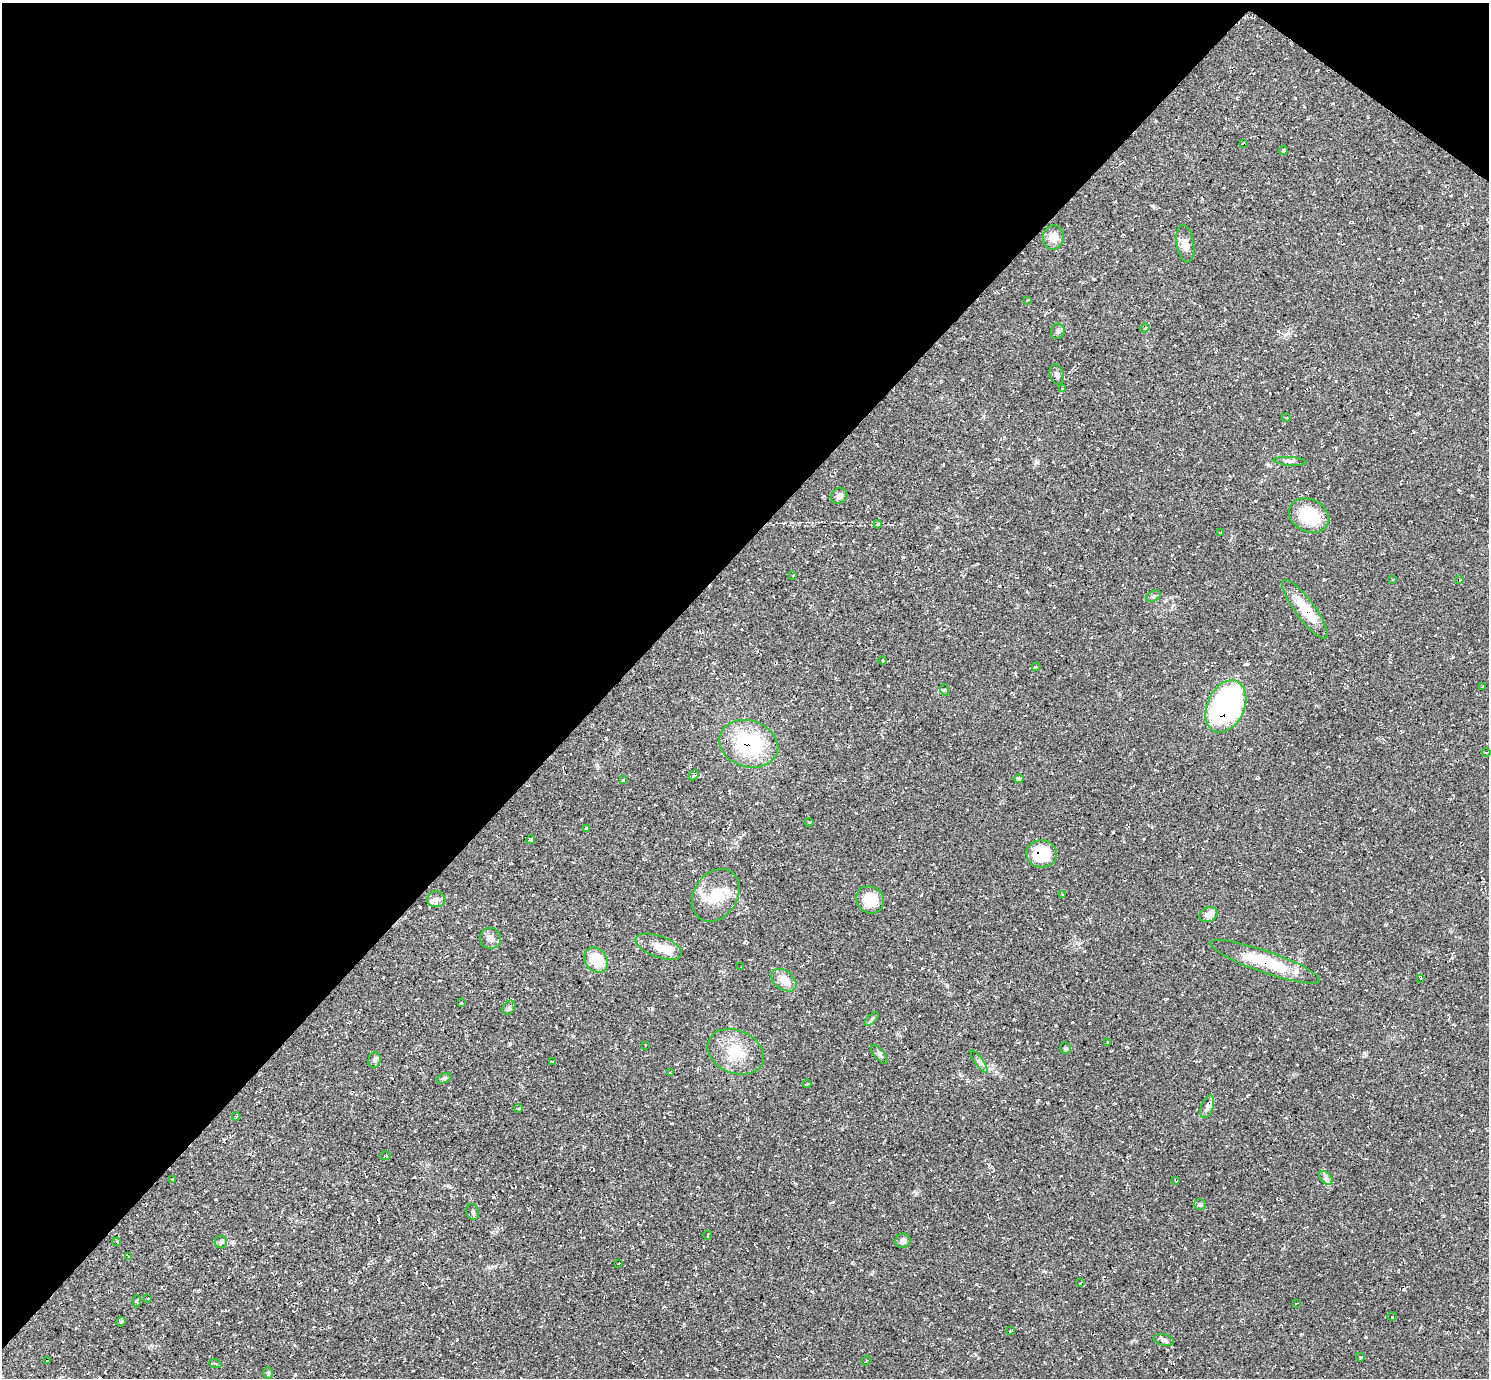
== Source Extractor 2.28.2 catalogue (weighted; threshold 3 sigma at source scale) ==
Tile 2 of 4 x 4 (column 2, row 1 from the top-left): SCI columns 1488-2974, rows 4283-5658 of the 5952 x 5956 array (HDU 1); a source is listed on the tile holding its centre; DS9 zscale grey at full resolution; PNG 1491 x 1380 px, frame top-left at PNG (2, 3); each listed source drawn as its Kron ellipse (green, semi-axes under 4 px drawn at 4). Shown black and unused: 42% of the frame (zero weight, under 2 of 3 exposures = <1% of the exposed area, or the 3 px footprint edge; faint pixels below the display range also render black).
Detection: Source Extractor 2.28.2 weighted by HDU 2 'WHT'; one run over the whole footprint, this tile lists its part. Background 0.055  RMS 0.008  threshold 0.0362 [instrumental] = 3 sigma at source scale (4.5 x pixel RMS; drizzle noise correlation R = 1.50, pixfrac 1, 0.05/0.05 arcsec/px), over >= 5 px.
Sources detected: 92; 1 inside a brighter object's white glare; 3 cosmic-ray / hot-pixel residue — neither listed nor drawn; the other 88 listed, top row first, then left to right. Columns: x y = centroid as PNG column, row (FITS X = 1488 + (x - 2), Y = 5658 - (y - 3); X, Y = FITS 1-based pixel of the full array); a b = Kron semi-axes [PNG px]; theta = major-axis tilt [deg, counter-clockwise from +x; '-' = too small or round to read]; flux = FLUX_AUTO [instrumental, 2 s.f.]
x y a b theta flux
1243 143 2 2 - 0.43
1283 150 4 3 - 2.1
1053 237 12 10 81 7.5
1185 244 19 8 -80 6.2
1028 300 4 2 - 0.75
1145 328 4 3 - 1
1058 331 8 7 - 1.9
1057 375 10 7 -74 2.7
1063 389 4 3 - 1.5
1286 418 4 2 - 0.6
1290 461 16 3 -4 2.1
839 496 8 7 - 3.4
1309 516 21 16 -26 32
878 524 4 3 - 1.3
1220 533 4 2 - 0.55
793 576 3 2 - 0.83
1393 580 3 2 - 0.65
1460 580 4 3 - 0.58
1154 596 8 5 27 1.4
1305 609 36 9 -53 23
883 660 4 2 - 0.63
1036 667 4 3 - 0.72
1482 687 3 2 - 0.65
945 690 6 3 -70 0.77
1226 706 27 18 66 220
749 744 30 23 -17 76
1486 753 4 3 - 0.66
694 775 5 3 - 1.4
1019 779 5 4 - 1.1
623 780 4 3 - 0.83
809 822 4 3 - 0.59
586 828 4 2 - 0.93
530 840 5 3 - 1.2
1042 854 15 13 -5 34
1062 894 3 3 - 0.43
716 895 28 21 57 24
436 899 9 8 - 3.8
870 900 14 13 - 20
1209 915 9 7 19 5.4
491 938 11 10 - 4.7
659 947 24 10 -20 10
596 960 13 11 -53 20
1265 962 58 11 -19 41
741 966 2 2 - 0.5
1421 978 3 2 - 0.66
784 980 14 9 -38 9.7
461 1003 4 3 - 0.7
509 1008 7 5 55 1.9
872 1019 9 3 45 1.5
1108 1042 3 2 - 0.74
645 1045 2 2 - 0.55
1066 1048 6 5 - 1
736 1052 29 21 -24 26
879 1054 11 5 -52 2.2
375 1060 8 6 85 2.2
552 1061 4 2 - 0.76
979 1061 13 3 -56 2.3
670 1073 2 2 - 0.54
444 1078 8 4 22 1.5
807 1084 4 4 - 0.74
1207 1107 12 6 70 3.1
518 1108 4 2 - 0.68
236 1117 4 3 - 0.64
385 1156 5 3 - 0.75
1326 1178 8 5 -45 2.2
172 1179 3 2 - 0.57
1176 1180 4 2 - 0.83
1200 1205 6 5 - 2
473 1212 8 6 -69 2.1
708 1235 4 2 - 0.64
903 1241 7 7 - 5.1
117 1242 4 3 - 0.78
221 1242 6 6 - 1.6
129 1257 3 3 - 1.4
618 1264 3 2 - 0.53
1080 1283 4 2 - 0.53
148 1298 2 2 - 0.48
137 1301 6 4 -89 1.1
1296 1303 3 2 - 0.69
1392 1317 4 3 - 0.59
121 1322 5 4 - 1.1
1010 1331 4 3 - 0.64
1164 1340 10 6 -15 2.3
1360 1357 4 3 - 0.57
47 1361 2 2 - 0.53
866 1361 5 2 - 0.62
215 1363 6 4 -20 1.1
268 1373 6 5 - 1.2
Overlapping masked pixels (flux is a lower limit): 3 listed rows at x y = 1226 706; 749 744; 1042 854
Unlisted compact peaks at least as high as the median listed source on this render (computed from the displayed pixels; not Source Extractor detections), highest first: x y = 510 1044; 903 557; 916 1193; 1036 462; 1278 331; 652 1009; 976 1284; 1166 1369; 493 1197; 1478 1332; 888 686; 833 1202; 1366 1337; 740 837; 1152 206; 1038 1100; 1453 657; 744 942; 1364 1053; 852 1263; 597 765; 1037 1043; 1295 98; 1255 501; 671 1123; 420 907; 947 985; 719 1135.